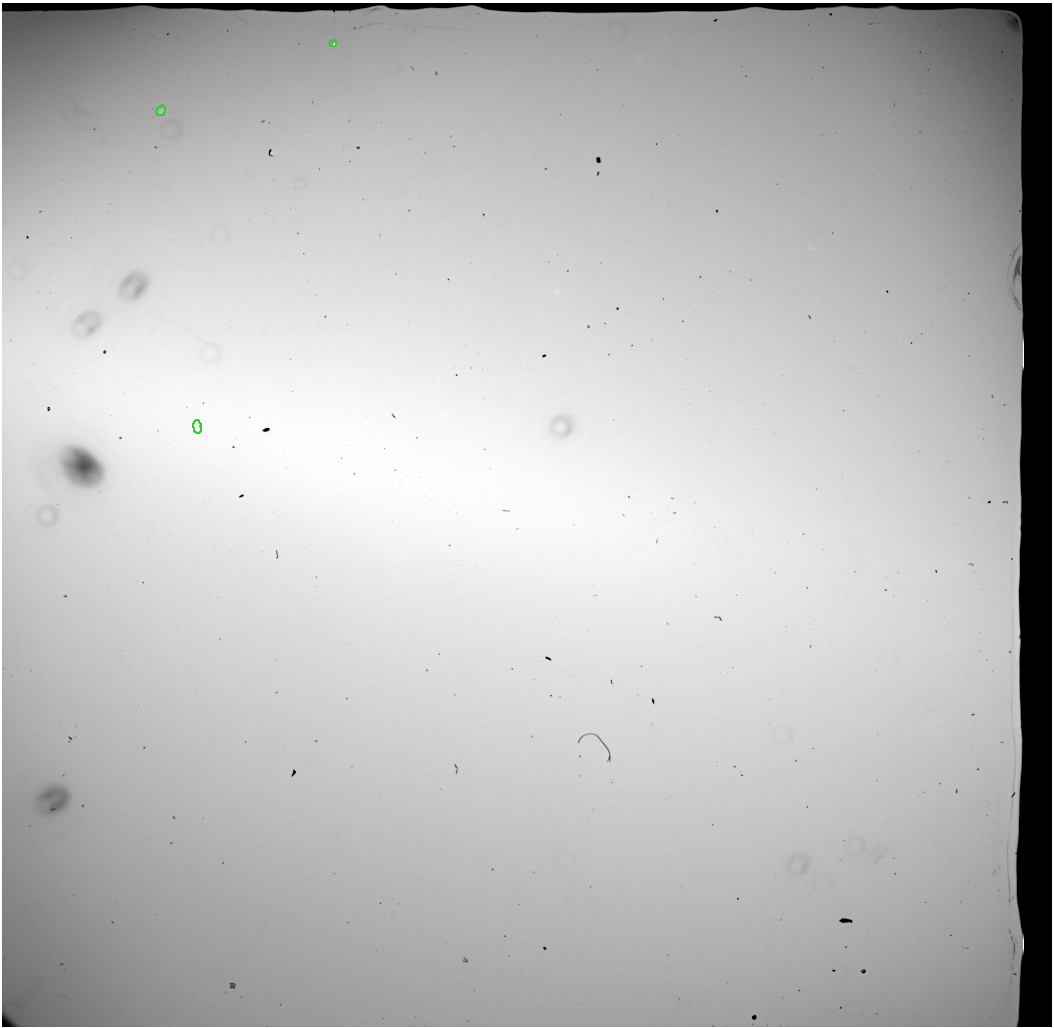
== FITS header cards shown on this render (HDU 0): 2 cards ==
NAXIS1  =                 1050 / length of data axis 1
NAXIS2  =                 1024 / length of data axis 2

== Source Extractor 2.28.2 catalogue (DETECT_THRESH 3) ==
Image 1050 x 1024 px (HDU 0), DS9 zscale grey, 1 PNG px = 1 image px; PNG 1054 x 1028 px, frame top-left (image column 1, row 1024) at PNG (2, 3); each listed source drawn as its Kron ellipse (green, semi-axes under 4 px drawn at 4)
Background 12100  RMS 130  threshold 385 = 3 sigma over >= 5 px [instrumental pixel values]
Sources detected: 6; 3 with non-positive FLUX_AUTO (blend fragments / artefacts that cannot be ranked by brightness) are neither listed nor drawn; the other 3 listed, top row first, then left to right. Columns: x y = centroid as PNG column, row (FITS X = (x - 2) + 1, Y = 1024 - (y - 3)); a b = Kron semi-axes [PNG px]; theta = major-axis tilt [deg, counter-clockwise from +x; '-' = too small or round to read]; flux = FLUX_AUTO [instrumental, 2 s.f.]
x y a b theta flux
334 44 2 2 - 9000
161 111 5 3 - 12000
197 427 7 3 -79 15000
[3 non-positive-flux detections neither listed nor drawn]